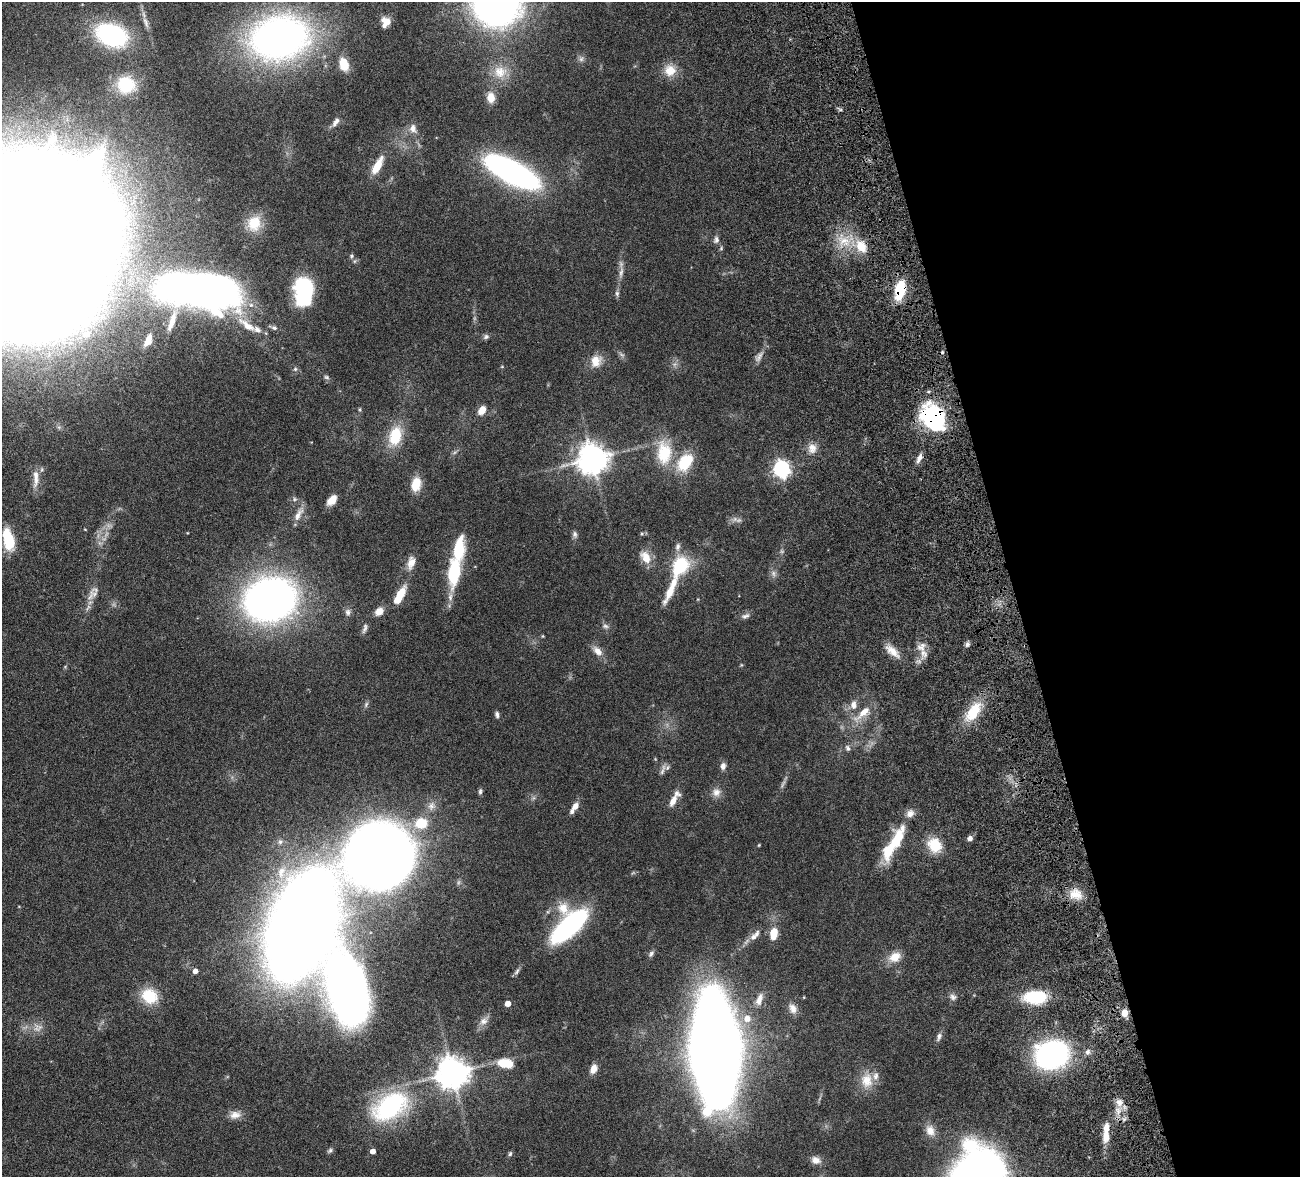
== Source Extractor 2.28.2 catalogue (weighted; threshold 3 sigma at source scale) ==
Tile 12 of 4 x 4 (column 4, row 3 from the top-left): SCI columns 4056-5353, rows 1508-2682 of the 5511 x 5251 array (HDU 1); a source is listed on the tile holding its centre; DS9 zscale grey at full resolution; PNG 1302 x 1179 px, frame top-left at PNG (2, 2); no overlay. Shown black and unused: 22% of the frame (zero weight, under 4 of 8 exposures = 8% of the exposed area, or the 3 px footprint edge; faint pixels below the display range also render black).
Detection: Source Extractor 2.28.2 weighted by HDU 2 'WHT'; one run over the whole footprint, this tile lists its part. Background 0.116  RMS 0.0034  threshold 0.0138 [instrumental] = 3 sigma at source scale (4.09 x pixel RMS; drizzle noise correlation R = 1.36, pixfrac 0.8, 0.05/0.05 arcsec/px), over >= 5 px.
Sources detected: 149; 3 too faint to see at this stretch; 2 inside a brighter object's white glare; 1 cosmic-ray / hot-pixel residue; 1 long thin detection or spike segment (spike, bleed or trail) — not listed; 13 inside a brighter listed object's ellipse — not listed separately; the other 129 listed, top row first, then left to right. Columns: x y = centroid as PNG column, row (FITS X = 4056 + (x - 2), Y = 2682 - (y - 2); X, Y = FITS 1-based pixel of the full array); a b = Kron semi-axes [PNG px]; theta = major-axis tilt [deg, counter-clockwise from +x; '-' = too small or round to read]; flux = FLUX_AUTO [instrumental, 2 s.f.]
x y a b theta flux
496 3 33 32 - 190
146 22 17 6 -72 1.8
388 22 14 6 -29 2.2
111 35 32 21 -20 35
279 37 65 47 11 120
581 59 7 7 - 0.89
344 65 12 8 -75 6.4
670 70 16 15 - 4.6
500 72 19 17 -10 5.8
126 85 22 20 -13 12
491 97 11 9 -84 3.4
336 122 14 6 54 1.5
413 128 12 9 -66 2
377 166 20 8 61 5.9
512 172 42 15 -28 120
254 223 21 17 71 7
716 240 9 7 84 1.1
844 241 16 13 -2 5.9
27 244 121 97 30 2400
861 246 20 14 -58 6.3
352 256 6 5 - 0.54
355 261 6 4 70 0.42
900 289 17 9 79 13
202 290 61 26 -6 270
303 292 29 19 -88 23
617 293 7 5 77 0.72
172 321 32 8 71 4.8
247 325 31 10 -37 6.1
274 328 8 6 -16 0.85
86 334 9 8 - 2.3
486 337 8 6 19 0.77
148 340 14 7 69 4.5
759 357 18 6 59 1.7
596 361 17 14 66 3.9
295 369 6 6 - 0.63
326 377 7 5 -17 0.63
482 410 10 7 55 3.2
934 418 32 19 -66 32
395 436 24 15 73 9.9
812 448 14 11 -87 2.7
664 453 35 20 -87 12
919 458 12 5 64 1.7
592 459 9 9 - 490
685 462 27 18 53 10
781 469 7 6 - 100
36 478 28 8 88 3.3
416 484 13 9 76 6.4
294 499 7 5 21 0.63
332 500 10 6 47 4.1
298 515 21 8 59 2.4
739 520 12 6 -7 1.2
575 534 9 6 -79 0.89
8 540 22 9 -77 13
646 557 17 11 -60 4.2
411 563 17 10 77 2.9
680 566 25 18 60 14
454 571 25 11 84 20
671 589 41 8 66 7.1
94 593 14 9 -30 2.1
400 594 19 8 58 5.4
270 599 37 30 15 200
88 607 11 4 57 0.93
379 611 10 8 42 2.6
348 612 10 8 -86 1.1
745 616 12 7 19 1.2
605 626 9 6 -11 0.87
365 628 14 5 74 1
543 636 4 4 - 0.28
967 644 7 6 - 0.77
921 647 14 10 31 2.3
597 651 16 9 -46 2.5
892 651 23 10 -39 3.5
366 704 9 5 63 0.67
853 705 12 8 88 2.2
973 712 31 14 55 9.1
863 713 26 9 42 5.1
497 714 8 5 -84 0.79
848 748 8 6 -64 0.89
723 766 9 6 85 1.4
663 770 18 4 71 1.1
480 791 8 4 85 0.65
716 792 12 11 - 2.2
673 801 17 8 66 2.6
431 806 12 10 65 2.1
575 806 9 6 49 2.1
421 823 19 15 10 8.2
898 838 39 15 68 12
970 838 5 5 - 1.5
280 842 7 6 - 0.84
759 845 4 3 - 0.27
935 845 17 15 -54 7.8
379 855 37 34 17 670
281 872 18 10 76 3.9
1075 894 18 13 -3 4.7
302 926 63 30 70 1100
569 926 30 14 46 77
773 933 12 7 82 5.6
754 937 13 8 35 2.2
651 954 9 6 53 0.77
895 957 17 13 29 4
195 971 5 4 - 1.5
348 991 63 33 -74 190
149 996 21 17 -29 9.3
953 997 9 8 - 1.2
1035 997 24 13 0 15
759 999 17 8 72 2.5
508 1004 4 4 - 2.5
793 1008 14 10 -62 2.2
1125 1013 7 6 - 3
747 1018 8 8 - 3.1
484 1021 12 9 25 1.8
38 1028 14 12 25 2.6
939 1037 12 6 70 1.1
716 1050 68 28 -87 870
1087 1052 7 7 - 1
1052 1055 27 21 16 72
505 1063 16 9 -10 6.7
594 1069 11 7 69 2.4
452 1073 9 9 - 580
867 1080 22 17 -89 5.8
1119 1102 12 9 -66 2.7
390 1106 44 27 33 36
235 1115 16 10 6 2.5
930 1130 15 11 -70 3.1
1106 1136 16 9 84 3.9
330 1150 8 5 49 0.66
372 1151 4 4 - 1.8
510 1154 7 5 72 0.54
816 1160 13 9 -20 2.1
Overlapping masked pixels (flux is a lower limit): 3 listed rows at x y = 900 289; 934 418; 1106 1136
Isophote crosses this tile's border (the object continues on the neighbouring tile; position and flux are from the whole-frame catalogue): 2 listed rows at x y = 496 3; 27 244